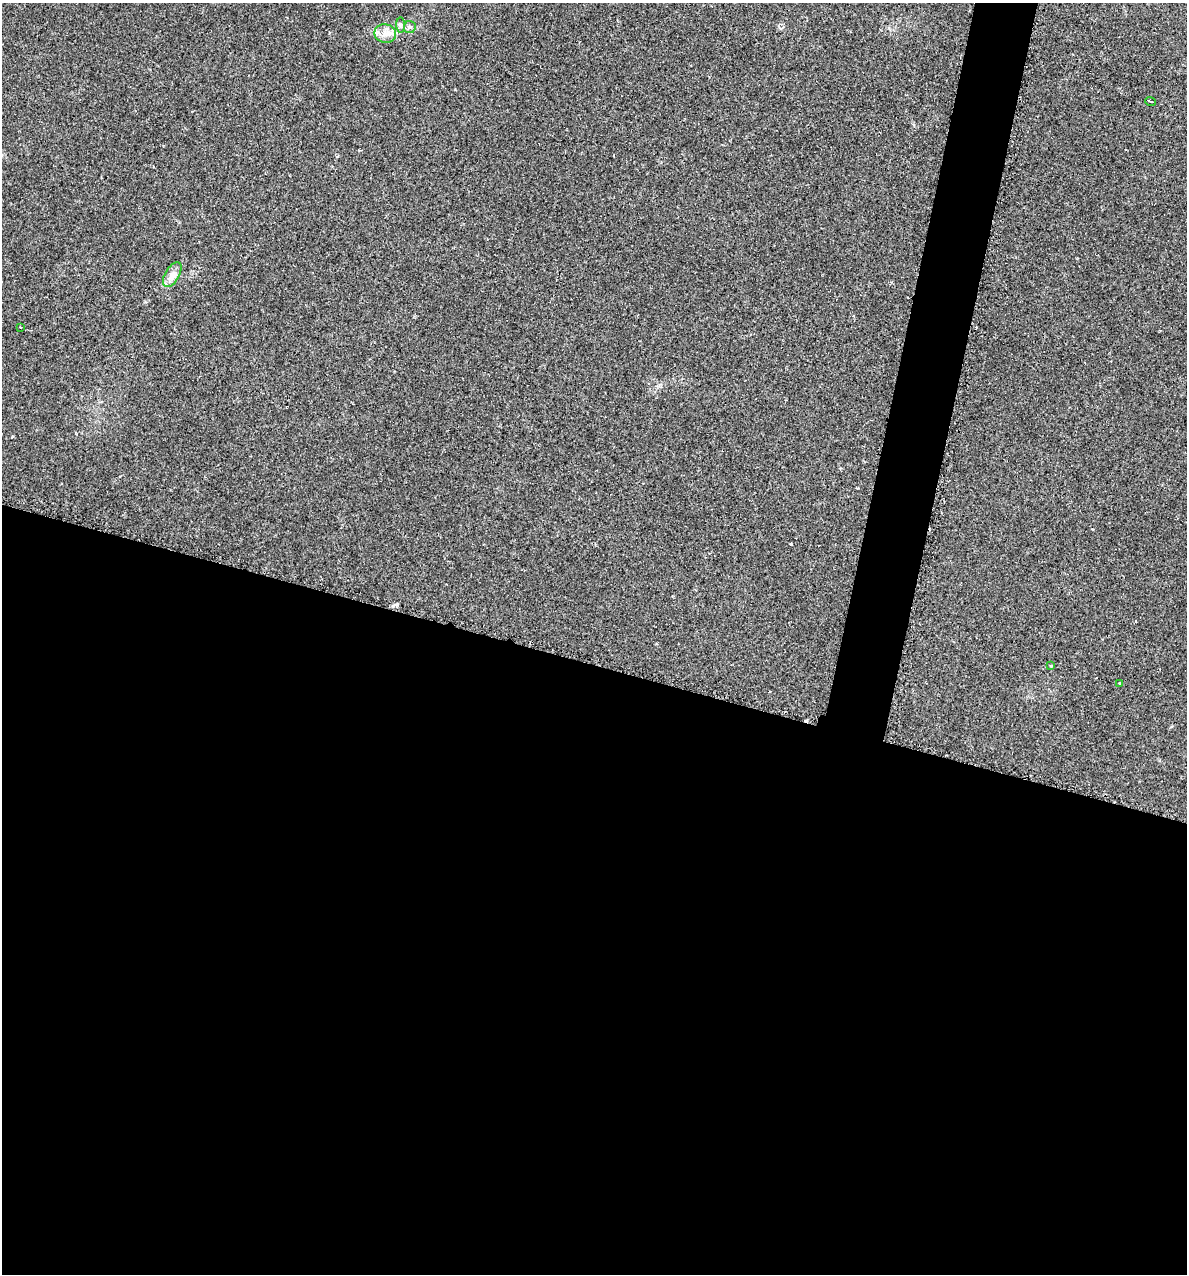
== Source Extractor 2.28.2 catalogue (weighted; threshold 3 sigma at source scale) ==
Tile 14 of 4 x 4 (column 2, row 4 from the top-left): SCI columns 1313-2497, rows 7-1278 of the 5134 x 5104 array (HDU 1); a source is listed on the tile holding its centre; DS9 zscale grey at full resolution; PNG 1189 x 1276 px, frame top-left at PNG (2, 3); each listed source drawn as its Kron ellipse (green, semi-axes under 4 px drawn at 4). Shown black and unused: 51% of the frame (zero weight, under 2 of 3 exposures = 1% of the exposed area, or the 3 px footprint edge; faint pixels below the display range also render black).
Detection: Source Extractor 2.28.2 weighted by HDU 2 'WHT'; one run over the whole footprint, this tile lists its part. Background 0.118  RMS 0.0072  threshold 0.0324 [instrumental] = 3 sigma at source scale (4.5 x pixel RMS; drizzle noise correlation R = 1.50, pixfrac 1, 0.05/0.05 arcsec/px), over >= 5 px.
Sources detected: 9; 1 cosmic-ray / hot-pixel residue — neither listed nor drawn; the other 8 listed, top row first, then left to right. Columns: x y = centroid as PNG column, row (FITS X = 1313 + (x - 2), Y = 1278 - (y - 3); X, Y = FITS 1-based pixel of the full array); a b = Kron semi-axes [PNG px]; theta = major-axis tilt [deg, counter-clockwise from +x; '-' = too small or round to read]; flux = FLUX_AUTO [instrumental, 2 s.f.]
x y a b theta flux
401 25 7 4 -89 1.6
410 27 6 6 - 1.6
385 34 11 9 -10 5.7
1151 101 5 2 - 1.1
172 275 14 7 59 4.4
21 327 3 2 - 1
1051 665 3 3 - 2
1119 683 3 2 - 1.1